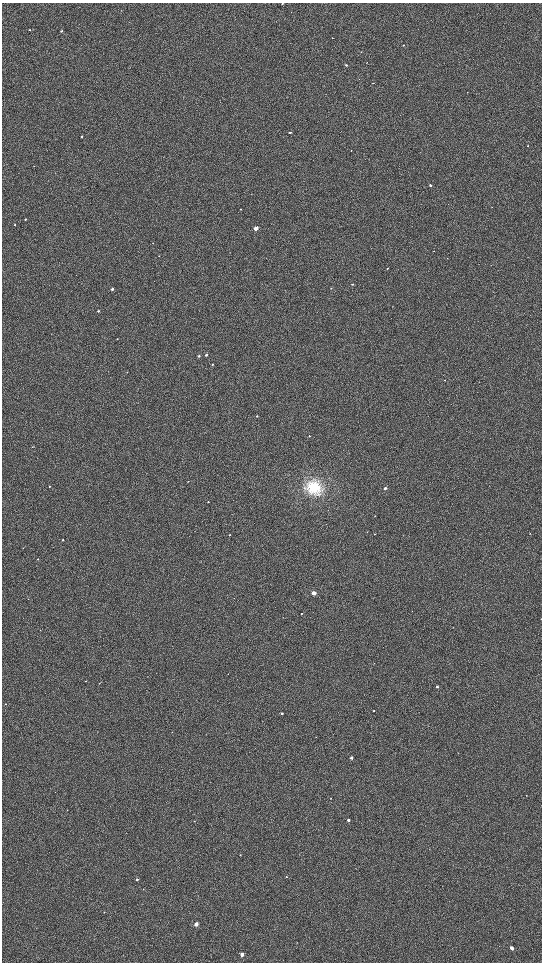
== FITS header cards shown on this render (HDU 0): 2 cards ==
NAXIS1  =                 1080 / length of data axis 1
NAXIS2  =                 1920 / length of data axis 2

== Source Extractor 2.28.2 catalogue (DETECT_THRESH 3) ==
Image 1080 x 1920 px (HDU 0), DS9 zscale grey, zoomed out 1/2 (1 PNG px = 2 x 2 image px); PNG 544 x 964 px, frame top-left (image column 1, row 1919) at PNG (2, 3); no overlay
Background 651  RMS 70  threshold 209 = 3 sigma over >= 5 px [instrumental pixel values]
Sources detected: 66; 1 cannot appear on this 1/2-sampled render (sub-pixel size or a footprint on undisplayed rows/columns) and is not listed; the other 65 listed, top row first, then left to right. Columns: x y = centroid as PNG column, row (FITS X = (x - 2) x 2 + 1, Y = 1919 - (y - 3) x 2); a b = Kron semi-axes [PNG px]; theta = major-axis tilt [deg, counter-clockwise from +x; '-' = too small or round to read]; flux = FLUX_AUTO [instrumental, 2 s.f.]
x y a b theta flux
282 3 2 2 - 8700
121 10 2 1 - 3300
29 30 3 2 - 12000
61 31 2 2 - 19000
332 38 2 2 - 4400
403 45 2 2 - 9100
367 62 2 1 - 3900
346 65 2 2 - 20000
373 83 2 1 - 3700
290 132 2 2 - 17000
81 136 2 2 - 15000
528 146 2 2 - 7200
351 150 2 2 - 5000
430 185 3 2 - 34000
241 209 2 2 - 7800
25 219 3 2 - 11000
15 225 2 2 - 13000
256 228 3 2 - 230000
153 243 2 2 - 4600
159 256 2 1 - 4200
387 268 2 2 - 8900
352 284 3 2 - 14000
331 288 3 2 - 8000
112 289 2 2 - 39000
98 311 2 2 - 14000
117 339 2 2 - 4900
206 355 2 2 - 33000
199 356 3 2 - 21000
213 364 2 2 - 9700
127 372 3 2 - 4600
444 380 2 2 - 6100
257 416 2 2 - 11000
309 436 2 2 - 9400
188 481 3 2 - 5700
50 486 2 2 - 10000
314 488 16 14 -37 580000
385 488 2 2 - 53000
208 502 2 2 - 6600
530 533 3 2 - 6200
374 534 2 2 - 4000
229 535 3 2 - 9600
63 540 2 2 - 9800
38 559 2 2 - 7300
314 593 3 2 - 220000
301 614 2 1 - 6300
86 681 2 2 - 6700
99 683 2 1 - 3200
437 687 2 2 - 26000
6 704 3 2 - 7600
373 711 3 2 - 11000
282 713 2 2 - 24000
316 737 2 1 - 3300
351 758 2 2 - 59000
526 795 2 1 - 3600
331 798 2 2 - 5900
348 820 2 2 - 48000
194 821 3 2 - 4300
240 855 3 2 - 5500
286 877 2 2 - 8900
137 879 3 2 - 23000
143 889 2 2 - 4500
104 912 3 2 - 6900
196 924 3 2 - 130000
512 948 3 2 - 55000
242 954 3 2 - 76000
At the frame edge (FLAGS 8, measured only in part): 1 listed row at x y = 282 3
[1 sub-pixel or undisplayed-footprint detection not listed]